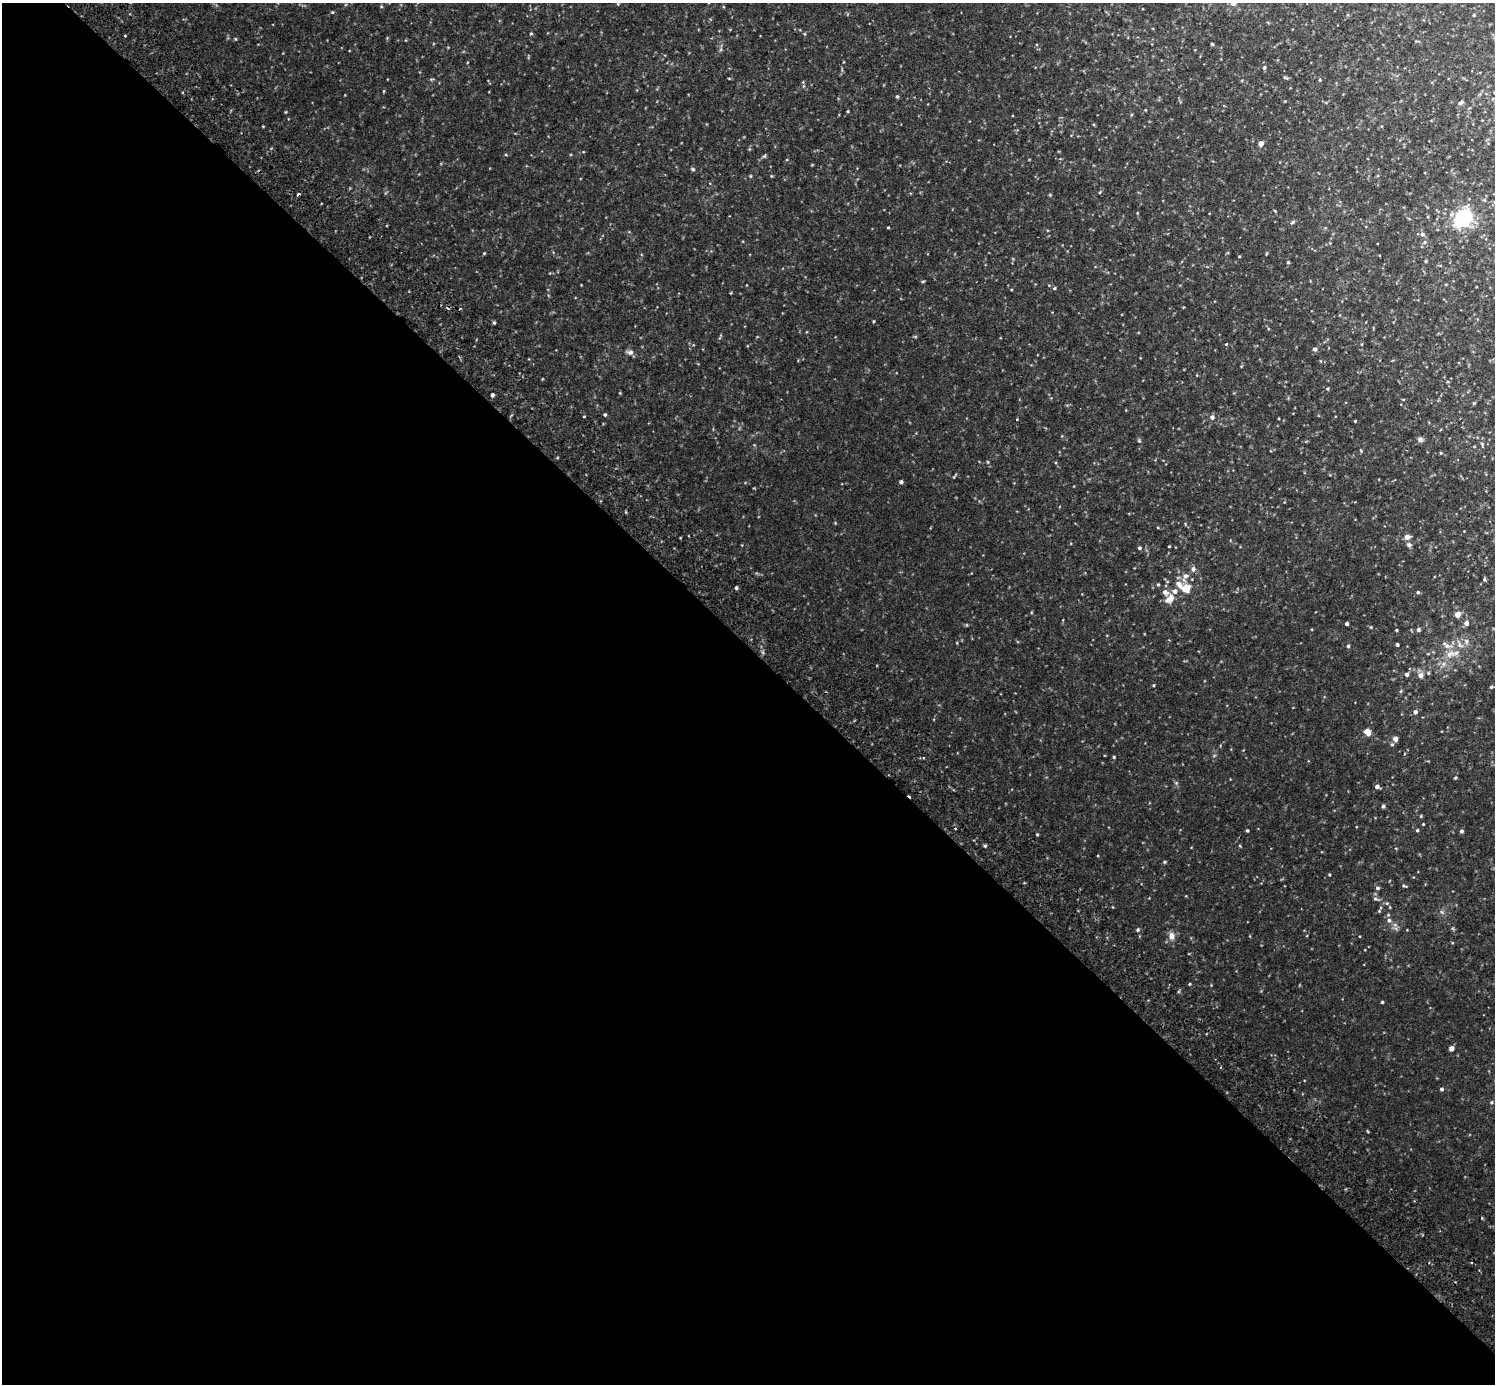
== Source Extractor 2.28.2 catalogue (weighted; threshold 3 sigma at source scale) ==
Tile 9 of 4 x 4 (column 1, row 3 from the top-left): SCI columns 48-1540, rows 1584-2965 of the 6070 x 6071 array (HDU 1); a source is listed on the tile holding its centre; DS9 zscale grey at full resolution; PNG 1497 x 1386 px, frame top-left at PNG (2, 3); no overlay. Shown black and unused: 53% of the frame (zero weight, under 2 of 3 exposures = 3% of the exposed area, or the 3 px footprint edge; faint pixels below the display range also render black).
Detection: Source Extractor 2.28.2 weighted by HDU 2 'WHT'; one run over the whole footprint, this tile lists its part. Background 0.0334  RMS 0.0087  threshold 0.0391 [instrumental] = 3 sigma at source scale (4.5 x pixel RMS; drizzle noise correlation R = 1.50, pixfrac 1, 0.05/0.05 arcsec/px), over >= 5 px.
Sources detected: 118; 4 cosmic-ray / hot-pixel residue — not listed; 4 inside a brighter listed object's ellipse — not listed separately; the other 110 listed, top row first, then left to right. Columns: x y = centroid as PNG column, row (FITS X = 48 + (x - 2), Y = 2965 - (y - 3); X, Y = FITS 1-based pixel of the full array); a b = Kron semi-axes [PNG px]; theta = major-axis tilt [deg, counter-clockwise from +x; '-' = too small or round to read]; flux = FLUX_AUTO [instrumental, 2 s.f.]
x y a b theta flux
1233 3 5 4 - 9.2
1474 15 4 3 - 0.62
531 33 4 4 - 0.83
1212 44 3 3 - 1.3
1264 68 4 3 - 1.4
1286 78 8 3 -13 1.2
1320 80 4 3 - 0.93
384 91 5 3 - 0.72
897 96 4 3 - 1.3
1285 101 3 3 - 0.59
1460 103 7 4 24 1.8
848 111 3 3 - 0.75
286 112 5 3 - 0.67
1261 143 4 4 - 6.8
506 155 4 3 - 0.82
764 156 6 4 42 1.1
693 169 5 4 - 1.3
1100 192 5 3 - 0.66
1275 211 5 3 - 0.7
1463 218 20 16 51 52
1293 222 6 4 28 1.5
888 227 4 3 - 0.69
1422 234 6 5 - 2.2
1425 242 5 5 - 1.5
484 253 4 3 - 0.74
1239 256 4 2 - 0.65
1426 261 4 3 - 1
1288 262 3 3 - 1.1
923 281 5 3 - 0.79
1054 288 4 4 - 1
873 321 3 3 - 0.81
494 322 4 4 - 1.1
915 337 5 3 - 0.88
1226 344 4 3 - 0.57
1315 349 5 4 - 2.4
630 352 10 7 -7 2.9
1327 389 5 4 - 1
492 394 3 3 - 2.5
605 415 4 4 - 1.2
584 416 3 2 - 0.75
1212 417 5 5 - 3.1
1355 421 3 3 - 0.61
1420 439 7 6 - 2.2
1139 441 5 5 - 1.1
1361 450 5 3 - 0.92
1441 453 4 4 - 0.86
988 462 5 3 - 0.77
901 482 4 4 - 1.7
1407 537 5 5 - 5.7
1409 545 6 5 - 2.3
1169 546 3 2 - 0.71
1139 548 4 4 - 1.3
1193 569 6 6 - 2.7
1185 577 13 7 67 5
1484 579 5 4 - 1.1
1158 584 4 4 - 0.92
736 588 4 3 - 1.5
1185 589 9 8 - 12
1418 592 5 4 - 1.2
1169 599 13 9 45 7.6
1457 614 4 4 - 8.8
1466 623 6 5 - 3.2
1347 624 3 3 - 1.9
1371 627 4 4 - 0.8
1396 630 3 3 - 0.96
1418 630 5 5 - 1.9
1466 641 8 6 -80 2.6
1397 644 3 3 - 1.5
1446 645 16 7 -28 5.9
1348 646 4 4 - 1.3
1450 654 12 8 38 6.9
1443 664 8 6 -21 3.2
1407 674 5 4 - 2.1
1420 675 6 6 - 5
1154 685 4 3 - 0.83
1491 687 4 3 - 1.1
1401 691 6 3 71 1
1415 712 5 5 - 3.1
1367 732 6 4 -62 11
1395 739 5 4 - 4.6
1392 744 5 4 - 1.3
1114 757 4 3 - 0.86
1455 778 4 3 - 0.82
1176 783 5 5 - 1.1
1377 786 4 4 - 3.2
1383 806 4 4 - 1.6
1421 816 4 4 - 0.87
1423 824 3 3 - 0.73
1247 830 3 3 - 1.1
1417 830 4 3 - 1.2
1461 831 4 4 - 1.9
1037 834 4 3 - 0.87
985 846 4 4 - 1.1
1164 862 4 3 - 0.98
1329 874 4 3 - 0.74
1404 886 7 3 -27 1
1377 888 5 4 - 1.5
1375 899 6 4 -7 1.5
1387 903 6 3 17 1
1379 911 5 4 - 0.85
1442 912 7 4 -70 1.4
1389 920 6 5 - 2.2
1138 930 5 5 - 1.4
1171 936 10 8 -83 5
1189 984 4 2 - 0.74
1382 1002 3 3 - 1
1451 1048 4 4 - 4.4
1441 1089 4 4 - 1.7
1492 1102 4 4 - 1.1
1482 1218 4 3 - 0.72
Isophote crosses this tile's border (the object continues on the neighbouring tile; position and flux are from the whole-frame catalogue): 1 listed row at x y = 1233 3